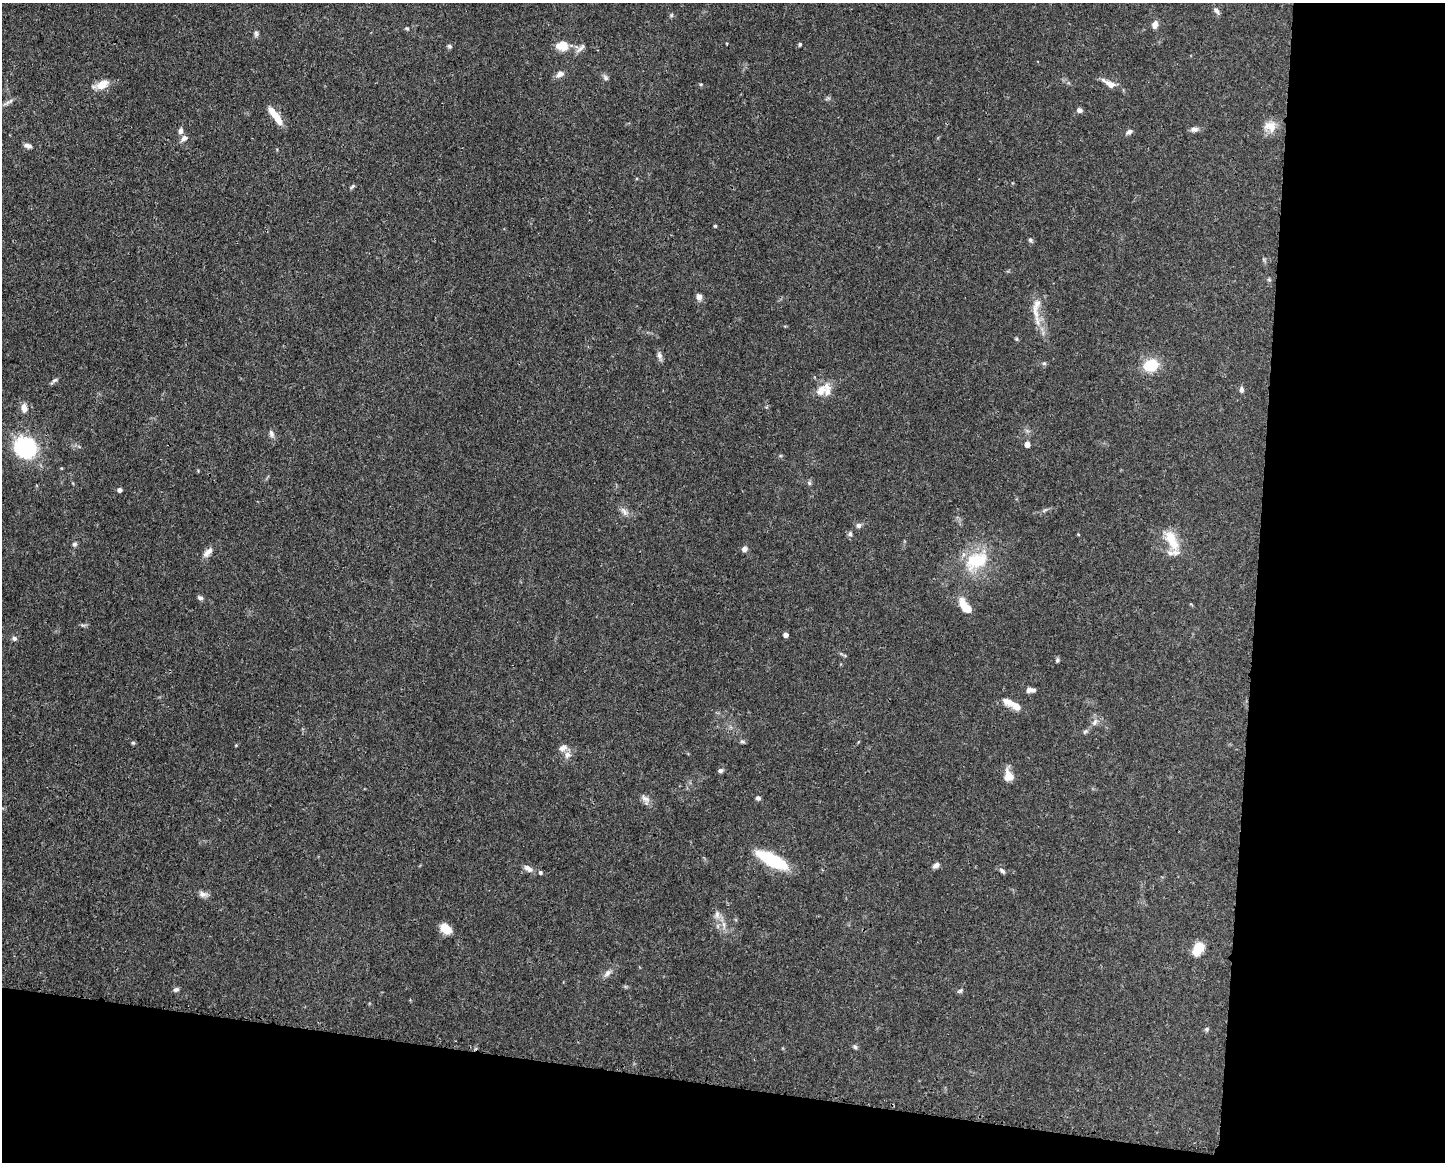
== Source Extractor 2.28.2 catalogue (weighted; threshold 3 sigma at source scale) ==
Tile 12 of 3 x 4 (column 3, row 4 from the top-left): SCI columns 3001-4443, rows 7-1166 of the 4667 x 4651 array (HDU 1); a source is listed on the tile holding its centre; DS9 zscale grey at full resolution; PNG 1447 x 1164 px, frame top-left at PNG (2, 3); no overlay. Shown black and unused: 20% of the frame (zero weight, under 3 of 4 exposures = <1% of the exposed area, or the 3 px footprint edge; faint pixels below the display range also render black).
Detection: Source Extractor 2.28.2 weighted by HDU 2 'WHT'; one run over the whole footprint, this tile lists its part. Background 0.0413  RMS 0.0027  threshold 0.0123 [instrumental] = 3 sigma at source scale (4.5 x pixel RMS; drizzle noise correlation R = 1.50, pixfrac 1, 0.05/0.05 arcsec/px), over >= 5 px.
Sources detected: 87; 7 inside a brighter listed object's ellipse — not listed separately; the other 80 listed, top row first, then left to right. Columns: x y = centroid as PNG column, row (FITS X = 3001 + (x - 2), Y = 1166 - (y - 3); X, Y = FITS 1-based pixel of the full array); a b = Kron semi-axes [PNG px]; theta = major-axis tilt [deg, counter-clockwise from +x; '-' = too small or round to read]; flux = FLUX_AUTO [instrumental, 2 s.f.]
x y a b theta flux
1217 11 9 6 -56 0.87
671 15 6 4 89 0.38
1155 25 7 5 74 1.8
406 28 6 4 -18 0.33
256 33 9 5 -89 0.64
800 44 4 4 - 0.49
449 46 6 5 - 0.51
562 46 12 10 -6 4.5
580 48 16 5 44 1.1
560 74 9 7 28 1.5
605 77 8 6 -59 0.7
701 84 5 3 - 0.27
1109 84 20 7 -29 2.6
102 85 17 10 27 3.2
7 102 15 5 37 1
1079 110 6 5 - 0.94
275 116 22 6 -53 4.8
1270 126 18 14 -13 3.4
1194 129 10 7 7 1
180 131 7 5 88 1
1129 132 8 5 32 0.77
184 138 7 6 - 1.4
28 146 9 6 -20 1
352 186 7 4 51 0.46
715 226 4 3 - 0.31
1030 240 6 5 - 0.51
1269 280 6 4 -19 0.35
699 297 8 7 - 1.1
1035 311 25 8 -77 3.5
1016 339 5 4 - 0.33
659 355 10 6 -74 1
1044 363 6 5 - 0.43
1151 365 14 11 15 8.9
54 381 11 4 42 0.65
821 390 19 12 50 3.3
1241 390 8 5 -85 0.71
24 408 10 7 -76 1.9
271 433 9 6 -68 0.96
1027 444 5 4 - 2
25 447 24 22 -43 23
809 483 6 4 -47 0.42
119 490 5 4 - 0.7
624 512 14 6 -56 1.3
858 525 7 6 - 0.78
850 534 7 5 86 0.7
1172 540 33 12 -65 6
74 544 7 5 1 0.53
744 549 6 6 - 1
208 552 15 7 46 1.7
976 561 34 21 23 13
200 598 7 6 - 0.68
963 604 16 9 -67 3.4
785 635 4 4 - 1.4
14 638 7 6 - 0.75
1057 660 6 5 - 0.46
1029 690 7 6 - 0.89
1008 702 19 9 -24 2.4
1095 722 11 6 59 1.1
1085 731 7 5 22 0.53
742 742 6 5 - 0.51
133 743 5 5 - 0.37
563 748 13 8 20 1.5
720 770 6 5 - 0.71
1008 776 14 10 -74 2.9
645 798 13 8 -36 1.4
758 798 6 5 - 0.59
773 860 31 10 -27 18
936 865 9 6 35 1
528 868 12 6 -35 1.4
1002 871 10 5 -42 0.72
540 873 5 5 - 0.42
203 894 12 7 -17 1.2
717 915 12 6 90 1.4
445 928 11 8 -36 4.3
1198 949 15 10 58 4.6
607 973 13 6 45 1.2
176 989 8 6 10 0.66
960 991 8 5 31 0.49
1206 1029 6 6 - 0.51
855 1047 6 5 - 0.49